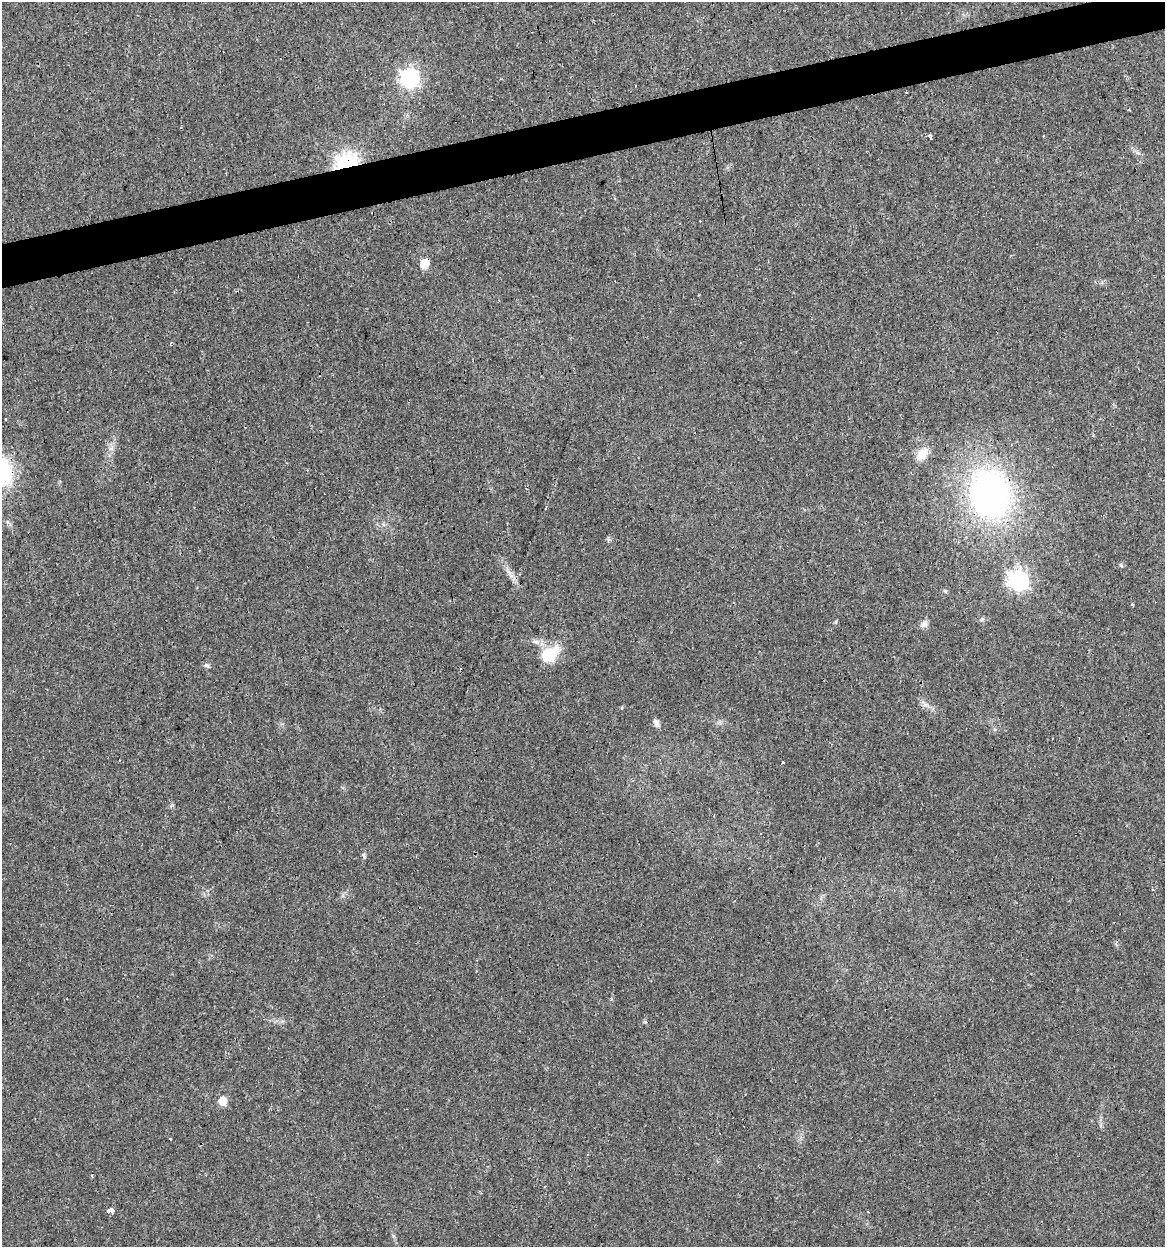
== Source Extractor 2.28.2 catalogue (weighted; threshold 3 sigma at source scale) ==
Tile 10 of 4 x 4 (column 2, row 3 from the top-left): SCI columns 1195-2357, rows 1245-2489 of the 4761 x 4978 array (HDU 1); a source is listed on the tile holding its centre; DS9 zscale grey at full resolution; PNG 1167 x 1249 px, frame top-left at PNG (2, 2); no overlay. Shown black and unused: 4% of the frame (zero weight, under 3 of 4 exposures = <1% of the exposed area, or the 3 px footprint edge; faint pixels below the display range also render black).
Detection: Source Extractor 2.28.2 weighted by HDU 2 'WHT'; one run over the whole footprint, this tile lists its part. Background 0.021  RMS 0.0031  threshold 0.0139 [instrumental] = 3 sigma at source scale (4.5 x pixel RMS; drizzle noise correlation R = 1.50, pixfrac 1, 0.0396/0.0396 arcsec/px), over >= 5 px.
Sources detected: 28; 6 cosmic-ray / hot-pixel residue — not listed; the other 22 listed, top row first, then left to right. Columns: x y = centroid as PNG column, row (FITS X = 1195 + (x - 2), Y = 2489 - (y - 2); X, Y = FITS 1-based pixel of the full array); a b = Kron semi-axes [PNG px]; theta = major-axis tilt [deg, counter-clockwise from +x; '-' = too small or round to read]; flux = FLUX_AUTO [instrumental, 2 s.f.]
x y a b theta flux
410 77 7 7 - 120
930 136 5 3 - 1.2
347 164 8 6 21 200
424 263 6 6 - 8.8
922 454 19 11 48 4.1
989 494 38 31 -76 120
511 575 9 5 -45 1.2
1018 580 8 7 - 130
945 591 6 4 -44 0.39
1132 604 3 3 - 1.3
924 624 10 8 70 1.4
536 642 10 5 -13 1.2
549 654 23 15 34 10
207 665 7 6 - 0.69
622 708 5 3 - 0.28
656 723 10 6 -62 1.3
761 834 3 3 - 0.62
364 856 7 4 -75 0.54
1152 890 3 2 - 0.31
611 999 5 3 - 0.29
223 1101 6 6 - 6.1
111 1211 4 3 - 64
Overlapping masked pixels (flux is a lower limit): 3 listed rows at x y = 347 164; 424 263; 989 494
Unlisted compact peaks at least as high as the median listed source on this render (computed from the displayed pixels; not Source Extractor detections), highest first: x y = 1121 565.